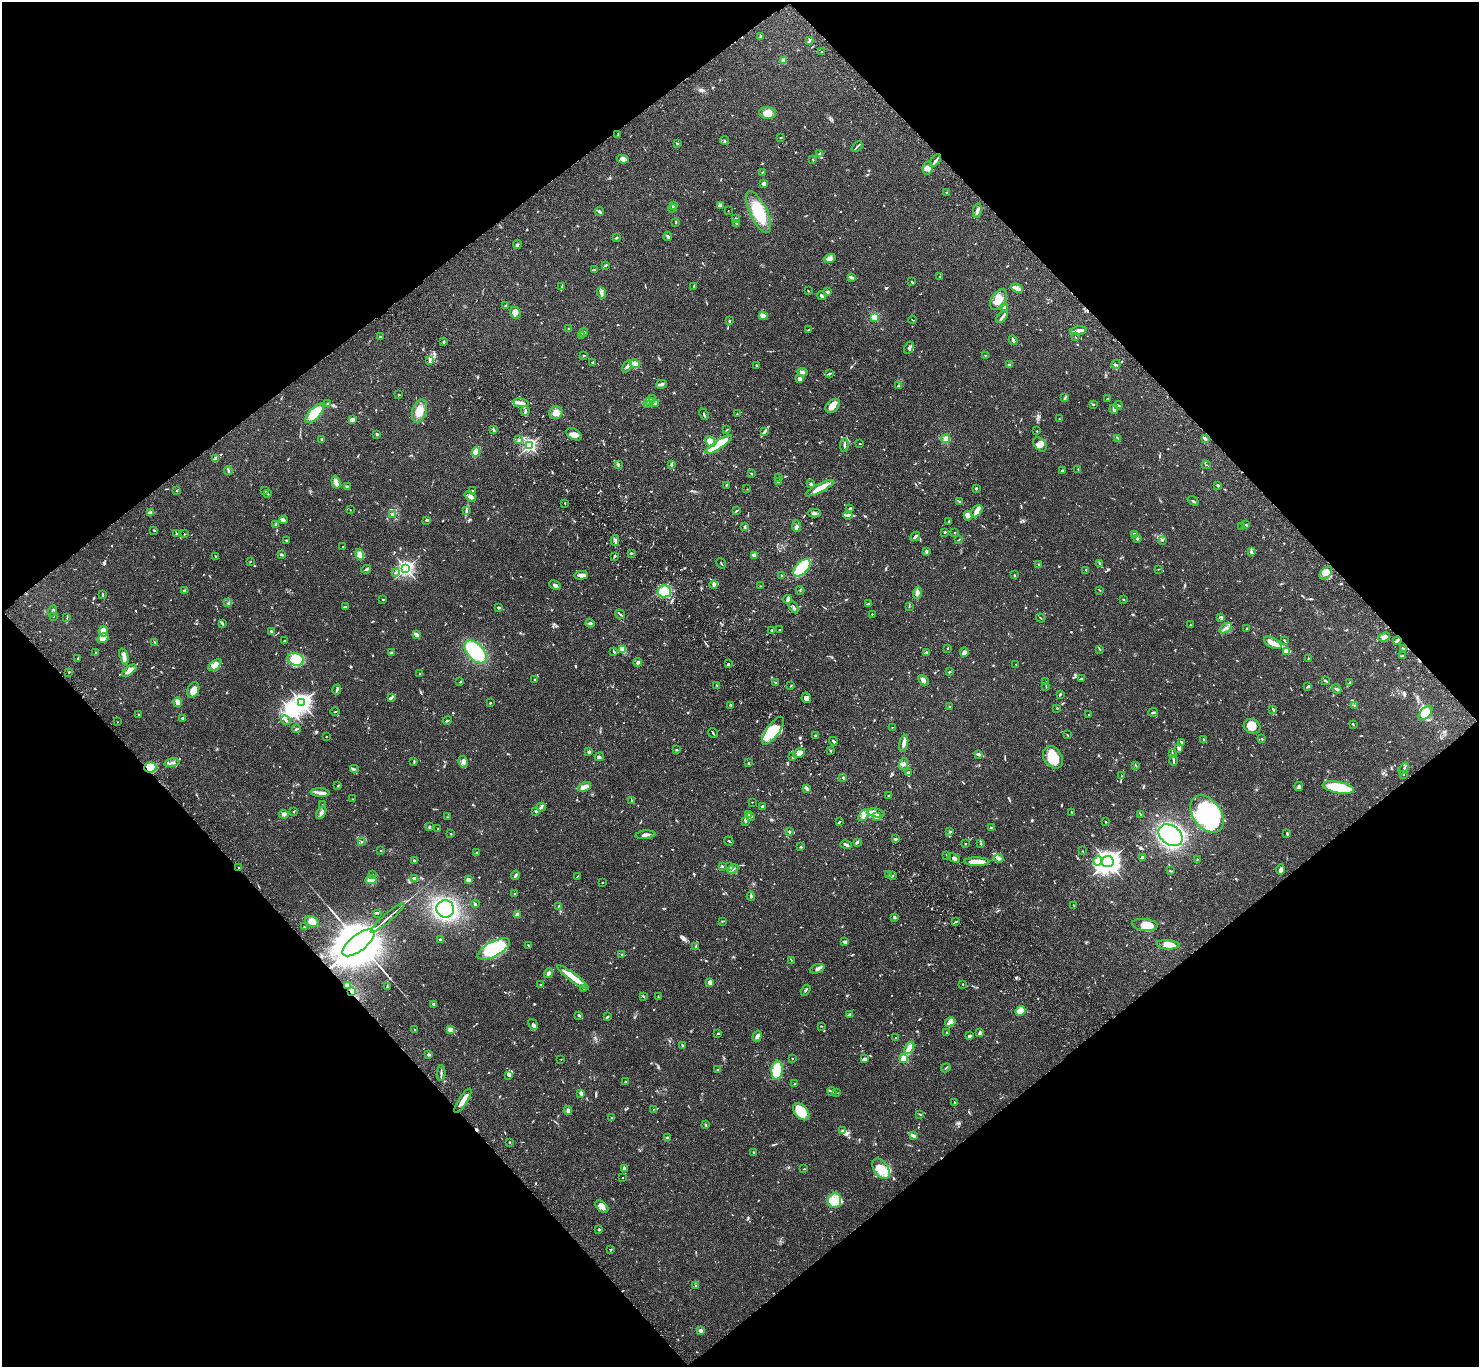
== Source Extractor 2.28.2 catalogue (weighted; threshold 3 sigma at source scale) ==
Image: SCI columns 100-6005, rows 244-5703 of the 6107 x 6088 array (HDU 1 of 3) = the unmasked area's bounding box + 8 px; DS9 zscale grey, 4 x 4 block average (1 PNG px = mean of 4 x 4 image px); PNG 1481 x 1369 px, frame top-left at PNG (2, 2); each listed source drawn as its Kron ellipse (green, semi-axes under 4 px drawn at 4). Shown black and unused: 50% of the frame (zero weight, under 3 of 4 exposures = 6% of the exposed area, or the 3 px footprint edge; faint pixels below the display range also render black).
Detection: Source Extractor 2.28.2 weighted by HDU 2 'WHT'. Background 0.0643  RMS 0.0058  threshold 0.0261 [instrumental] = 3 sigma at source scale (4.5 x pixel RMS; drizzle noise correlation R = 1.50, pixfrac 1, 0.05/0.05 arcsec/px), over >= 5 px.
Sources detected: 1145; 5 too faint to see at this stretch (4 x 4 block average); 10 inside a brighter object's white glare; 5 cosmic-ray / hot-pixel residue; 3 long thin detections or spike segments (spike, bleed or trail) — neither listed nor drawn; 34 coinciding with a brighter row at this scale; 77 inside a brighter listed object's ellipse — not listed separately; of the other 1011, all 500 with FLUX_AUTO >= 1.96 (the completeness limit of this list) listed and drawn (511 fainter detections not listed), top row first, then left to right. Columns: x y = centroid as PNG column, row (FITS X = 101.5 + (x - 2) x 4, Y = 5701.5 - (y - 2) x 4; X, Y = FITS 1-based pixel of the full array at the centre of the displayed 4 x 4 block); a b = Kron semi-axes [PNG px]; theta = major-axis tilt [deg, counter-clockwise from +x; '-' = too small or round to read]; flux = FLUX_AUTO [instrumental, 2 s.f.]
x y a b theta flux
760 36 3 2 - 3
810 40 3 2 - 3.1
821 52 2 2 - 2.3
784 60 2 2 - 69
768 113 8 6 -8 37
618 135 3 2 - 2
781 138 2 2 - 2.5
724 140 4 2 - 3
677 143 3 2 - 2.6
857 146 6 2 46 4.7
820 154 2 2 - 11
623 159 6 3 -12 17
813 159 3 2 - 2
935 161 7 2 51 9
927 168 6 5 - 13
762 172 3 2 - 2.4
764 183 2 2 - 48
946 192 2 2 - 2.9
674 205 3 2 - 5.7
720 205 4 2 - 6.8
672 208 4 2 - 3.2
728 211 2 2 - 2.4
977 211 7 2 79 12
599 212 4 3 - 4.9
759 212 23 8 -64 130
736 218 3 2 - 2.3
676 223 2 2 - 2.8
737 224 2 2 - 2.4
668 236 4 2 - 7.4
616 238 2 2 - 3.8
517 244 4 3 - 5
829 258 6 3 15 11
605 265 3 2 - 3.9
594 270 3 2 - 2.4
851 277 4 2 - 7.7
940 277 2 2 - 2.1
912 282 4 2 - 3.8
694 286 3 2 - 2.2
562 287 3 2 - 3.1
1017 288 6 2 -23 29
808 291 3 2 - 2.4
827 292 2 2 - 36
601 293 6 3 -69 11
821 296 4 2 - 8
999 300 11 7 59 40
505 305 2 2 - 3.8
1004 307 2 2 - 33
515 313 6 5 - 20
763 316 4 3 - 30
874 317 2 2 - 220
1002 317 7 3 46 8.8
912 320 4 2 - 2.2
729 321 2 2 - 14
568 329 3 2 - 3.9
808 330 3 2 - 2
1078 331 8 3 8 14
583 332 4 2 - 9.4
380 336 3 2 - 2.5
581 336 2 2 - 2.5
1075 337 2 2 - 2.4
1013 340 5 2 - 10
444 342 3 3 - 4.4
909 348 6 3 61 9.7
985 355 2 2 - 2
584 356 3 2 - 2.1
429 361 2 2 - 3
593 362 4 2 - 4.3
635 364 5 3 - 9.4
1116 364 4 2 - 4.2
1010 365 2 2 - 8.7
627 366 6 3 60 9.2
756 366 3 2 - 3
802 372 5 3 - 7
829 374 3 2 - 3.3
800 379 3 3 - 18
661 384 5 3 - 8.9
898 386 3 2 - 2.7
398 395 2 2 - 2.5
1065 398 4 2 - 3.4
652 399 2 2 - 2.2
1107 399 3 2 - 4.4
649 401 3 2 - 4.7
521 403 8 3 -9 15
655 403 3 2 - 3.6
327 404 2 2 - 3.6
1094 404 3 2 - 2.7
647 405 3 2 - 3.4
1118 405 4 2 - 4.4
833 406 8 5 42 22
1114 409 5 2 - 10
419 411 12 7 73 36
525 411 5 2 - 6.2
315 413 12 5 47 62
556 413 6 6 - 19
704 414 6 2 -68 3.9
737 414 2 2 - 2.2
1060 419 4 2 - 2.4
352 420 2 2 - 34
493 430 3 2 - 7.1
726 430 3 2 - 2.1
1037 431 2 2 - 2.8
764 432 4 3 - 5.4
377 434 2 2 - 3.8
574 434 8 5 -29 22
1118 438 4 2 - 3
322 439 3 2 - 3.2
946 439 4 4 - 15
1205 439 4 2 - 5.7
519 440 3 2 - 3.2
710 442 6 3 -47 53
860 444 2 2 - 2
1040 444 8 5 -50 22
530 445 2 2 - 590
719 445 16 4 34 150
844 445 7 2 87 6.6
476 452 5 3 - 36
216 458 3 2 - 3.8
618 464 3 2 - 3.5
671 465 3 2 - 3.1
1206 465 4 2 - 2.1
1078 469 3 2 - 2.2
228 471 4 2 - 5.1
1062 471 2 2 - 19
751 473 2 2 - 5.4
779 477 2 2 - 5
336 482 6 2 -74 21
778 482 3 2 - 3.7
811 484 2 2 - 9.4
726 485 2 2 - 2.4
1218 485 3 2 - 5.5
347 487 3 2 - 5.3
820 488 16 4 28 45
976 488 2 2 - 21
747 489 2 2 - 2.3
177 490 2 2 - 3.5
265 490 3 2 - 2.4
472 490 2 2 - 2.6
267 494 2 2 - 2.1
470 497 6 3 -37 11
1193 501 6 2 -36 3.9
959 502 4 2 - 3.1
565 503 2 2 - 2.8
850 508 3 2 - 6
350 510 2 2 - 2.1
466 510 2 2 - 2.2
736 511 3 2 - 2.7
977 511 7 4 51 21
150 512 4 2 - 4.2
815 513 6 3 -1 8.1
392 514 3 2 - 4.2
848 515 5 3 - 7.7
968 516 5 4 - 14
284 520 4 2 - 5.5
427 520 4 2 - 3.4
949 521 4 2 - 2.5
276 524 3 2 - 4.5
1246 525 2 2 - 2.7
797 526 6 3 -88 7
745 527 4 2 - 4.9
1242 527 2 2 - 2.3
154 530 3 2 - 2.5
945 532 2 2 - 6.3
954 533 2 2 - 2.5
177 534 4 2 - 3.2
184 534 2 2 - 2
1135 534 4 2 - 3.8
915 536 5 2 - 9.5
1137 538 4 2 - 5.3
286 540 3 2 - 2.8
615 540 5 3 - 7.5
959 540 4 2 - 2.5
1162 540 3 2 - 4.4
343 547 2 2 - 2.1
926 551 3 2 - 2.1
1251 551 4 2 - 4.9
631 553 3 2 - 4.1
282 554 3 2 - 6.6
360 555 6 4 -71 19
754 555 2 2 - 41
215 556 2 2 - 3
615 556 3 2 - 6
250 562 2 2 - 2.1
721 563 6 2 -57 3
1100 563 3 2 - 4.1
1039 565 3 2 - 3.4
406 568 3 3 - 870
802 568 10 6 45 150
366 569 5 3 - 5.4
1158 569 4 2 - 2.2
1086 570 2 2 - 2.7
395 573 2 2 - 3.1
1326 573 7 4 45 24
581 575 7 3 1 16
781 575 2 2 - 2.4
1014 575 2 2 - 3.2
555 585 6 3 -24 8.1
714 585 4 3 - 10
761 586 2 2 - 2.5
184 590 2 2 - 2
800 590 4 2 - 2.5
1099 590 3 2 - 2.2
664 591 6 6 - 99
917 593 6 3 75 9.9
103 595 3 2 - 3.7
383 599 3 2 - 3.7
787 599 4 2 - 6.5
1124 599 3 2 - 2.6
228 603 3 2 - 2.3
868 604 2 2 - 6.2
345 607 3 2 - 2.9
794 607 6 2 -62 4.5
909 607 4 2 - 2.1
498 608 4 3 - 5.2
53 611 5 2 - 8.8
620 614 5 2 - 5.4
872 614 2 2 - 2.8
53 616 2 2 - 2.8
1221 617 3 2 - 4
67 618 2 2 - 2
1041 618 5 2 - 2.8
222 623 3 2 - 3
590 623 4 3 - 6.7
1190 625 2 2 - 3.1
1225 628 7 2 33 10
1247 628 3 2 - 2.4
772 630 3 2 - 3.2
779 630 2 2 - 4.2
103 631 5 4 - 36
272 632 3 2 - 12
416 635 4 2 - 21
1384 637 6 2 25 8.9
103 638 6 4 35 27
285 640 2 2 - 2.2
1284 640 3 2 - 3.1
1397 641 4 2 - 5.9
154 642 3 2 - 3.1
1273 643 10 5 -29 26
948 648 2 2 - 2.2
1403 648 2 2 - 2.3
623 649 4 3 - 23
1099 649 4 2 - 2.6
476 652 14 8 -46 160
614 652 2 2 - 7.5
964 652 5 3 - 15
1287 652 4 3 - 8.7
96 653 4 2 - 4.1
391 653 3 2 - 5.3
926 653 3 2 - 5.7
1402 656 2 2 - 4.8
124 657 8 3 -73 23
1308 658 2 2 - 2.3
78 659 2 2 - 2.4
296 659 8 6 -21 44
638 662 4 3 - 6
728 664 3 2 - 2.5
1016 664 2 2 - 2.9
215 665 8 4 39 28
129 671 8 4 38 21
69 672 2 2 - 2.9
949 672 3 2 - 3.2
420 674 2 2 - 2.6
535 679 3 2 - 2.4
1081 679 3 2 - 5.4
923 680 6 3 -46 16
1325 681 2 2 - 2.7
460 682 3 2 - 2.6
775 682 3 2 - 2.6
1046 682 3 2 - 2.8
1349 683 4 2 - 3.6
717 685 2 2 - 2.2
791 685 2 2 - 2.4
1046 686 3 2 - 2.3
1308 686 3 2 - 6
1337 689 5 2 - 7.3
193 690 8 5 67 26
337 690 5 2 - 6.7
1060 695 3 2 - 2.3
392 697 3 2 - 3.4
806 698 5 4 - 13
178 702 5 4 - 13
301 703 4 3 - 1400
490 703 2 2 - 2.8
731 705 3 2 - 2.6
1354 705 2 2 - 2.6
949 707 2 2 - 2.2
1057 708 2 2 - 8.7
1273 709 3 2 - 4.5
335 712 4 2 - 2.2
1153 712 5 2 - 7
1425 713 9 5 47 45
1089 714 2 2 - 2.1
139 715 3 2 - 2.5
182 718 2 2 - 32
286 720 5 2 - 6.2
447 721 5 2 - 5
117 722 2 2 - 2
1353 725 2 2 - 2.1
1252 726 8 7 - 34
892 727 2 2 - 3.8
297 729 4 2 - 4.2
773 731 16 6 54 84
713 733 5 2 - 3.9
816 735 2 2 - 5.9
1067 735 3 2 - 2.4
326 737 2 2 - 4.3
1203 739 2 2 - 2.7
1262 739 2 2 - 4.8
833 741 4 2 - 5.7
1181 742 2 2 - 6.4
904 743 9 3 77 20
1179 748 3 2 - 12
676 750 2 2 - 4.5
830 750 2 2 - 2.2
589 752 2 2 - 33
799 753 6 3 32 15
979 754 3 2 - 3.9
1172 754 3 2 - 3.3
599 757 5 3 - 7.6
792 757 2 2 - 7.7
1053 757 12 9 -56 90
414 761 4 2 - 3.4
1174 761 5 2 - 5.3
463 762 6 5 - 13
172 763 7 2 13 8.6
748 763 2 2 - 2.3
904 764 6 3 71 7.8
1136 765 2 2 - 2
150 767 6 5 - 87
1404 768 6 2 57 6.2
354 769 4 2 - 3.6
909 773 3 2 - 7.8
1403 774 3 2 - 2.2
1122 776 2 2 - 2
842 777 3 2 - 2.3
338 786 4 2 - 3.1
1299 786 4 3 - 6.7
584 787 7 3 24 32
1338 787 16 5 -11 160
807 789 4 2 - 10
320 793 9 4 -2 13
888 796 2 2 - 2.9
352 799 2 2 - 2.1
632 801 3 2 - 3.4
752 802 2 2 - 2
322 805 2 2 - 2.1
541 807 4 2 - 5.5
763 807 3 2 - 8.4
294 811 2 2 - 3.1
536 811 2 2 - 21
1071 812 2 2 - 2.7
321 813 7 2 56 7.5
876 813 9 4 -11 22
284 814 5 3 - 8.2
1140 814 2 2 - 2.4
1207 814 21 13 -53 260
749 815 3 2 - 4.9
863 815 6 4 55 16
751 816 2 2 - 29
447 817 2 2 - 2.5
876 817 4 3 - 7.4
745 821 3 3 - 4.7
839 822 4 2 - 4.4
1106 822 2 2 - 9.6
429 827 3 2 - 4.5
991 828 2 2 - 35
438 829 3 2 - 2.2
790 832 3 2 - 5.4
950 832 2 2 - 4.3
451 834 2 2 - 2.5
1287 834 3 2 - 4.3
645 835 10 2 5 11
1171 835 13 9 -37 580
895 839 3 2 - 7.7
729 841 5 2 - 4.1
361 842 2 2 - 3
857 842 4 2 - 7.6
965 844 2 2 - 2.5
980 844 2 2 - 2.3
846 845 6 3 -15 8.4
800 847 3 2 - 4.5
381 850 2 2 - 2
1083 851 2 2 - 2.2
476 853 2 2 - 3.5
947 855 2 2 - 4.9
1142 857 3 2 - 8.5
954 858 6 3 -27 7.8
998 858 5 3 - 9.5
415 860 2 2 - 3.5
1197 860 3 2 - 2
1098 861 5 3 - 12
977 862 12 4 -1 45
1108 862 6 5 - 2000
722 866 3 2 - 2.6
729 867 4 2 - 3.8
239 868 2 2 - 3.9
733 869 6 2 33 7.6
1281 870 5 3 - 10
1170 871 4 2 - 2.7
372 874 2 2 - 3.4
515 875 5 2 - 6.4
889 875 2 2 - 2
892 876 3 2 - 3.9
577 877 4 2 - 2.7
415 879 4 2 - 11
371 880 5 3 - 35
468 880 4 3 - 12
602 883 2 2 - 2.7
515 894 2 2 - 3.4
751 896 5 2 - 6
475 904 4 2 - 4.2
1074 905 2 2 - 4.3
559 906 3 2 - 2.5
445 909 9 8 - 360
377 913 3 2 - 4.1
517 915 2 2 - 76
894 917 2 2 - 6.2
388 918 22 2 41 16
312 921 7 5 -25 29
723 921 4 2 - 3.5
956 922 3 2 - 2.9
1145 925 13 6 -6 62
304 927 3 2 - 2.1
440 940 2 2 - 22
845 942 4 2 - 8.9
358 943 19 8 38 27000
528 945 2 2 - 2.2
1168 945 11 4 -4 45
695 946 3 2 - 2.2
494 949 18 7 28 260
622 955 2 2 - 2.4
791 960 3 2 - 2.1
817 969 8 3 20 9.3
548 973 5 3 - 7.9
573 977 19 3 -37 77
710 982 3 2 - 29
963 984 2 2 - 2.3
348 985 4 3 - 8.1
541 985 2 2 - 3.3
387 987 3 2 - 3.5
583 989 3 2 - 3.8
806 990 6 2 58 4.4
352 991 4 2 - 3.7
644 997 2 2 - 3.1
658 997 3 2 - 3.4
433 1004 4 2 - 4.8
1020 1011 5 4 - 59
850 1014 4 2 - 5.1
579 1015 3 2 - 9.7
607 1017 4 2 - 3.1
950 1022 5 3 - 10
533 1024 6 4 -54 11
821 1026 2 2 - 2.2
415 1030 3 2 - 2.8
450 1030 4 3 - 11
946 1032 2 2 - 2.4
718 1033 2 2 - 4
980 1033 3 2 - 19
757 1036 6 3 72 17
969 1036 3 2 - 7.8
896 1038 2 2 - 2.9
683 1046 3 2 - 4.2
909 1048 6 4 63 25
428 1054 2 2 - 8.4
792 1058 2 2 - 2.3
864 1058 3 3 - 5.1
904 1058 2 2 - 220
561 1059 2 2 - 2
946 1068 5 2 - 2.8
717 1069 2 2 - 2.5
777 1070 9 5 86 110
441 1073 8 2 87 7
508 1075 4 3 - 6.6
625 1082 2 2 - 2.4
794 1084 2 2 - 2
832 1092 5 2 - 4.9
837 1092 2 2 - 2.2
581 1093 4 2 - 8.7
463 1101 14 3 57 36
955 1103 2 2 - 2.9
654 1109 3 2 - 3
568 1111 4 3 - 7.2
801 1112 10 6 -48 110
920 1114 3 2 - 2.8
612 1118 3 2 - 2.5
705 1125 4 2 - 3.1
842 1130 3 2 - 3.3
913 1136 3 2 - 17
667 1138 4 3 - 5.5
510 1142 2 2 - 2.1
753 1152 2 2 - 3.1
624 1168 3 2 - 12
804 1169 2 2 - 2.1
881 1169 11 7 -54 70
622 1177 2 2 - 2.3
835 1200 7 6 - 34
602 1206 7 4 -42 17
599 1229 2 2 - 4
611 1249 3 2 - 2.4
696 1286 2 2 - 14
700 1331 2 2 - 21
Overlapping masked pixels (flux is a lower limit): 2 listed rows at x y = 150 767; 239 868
Diffuse or blended objects may show on this block-average render without a row.